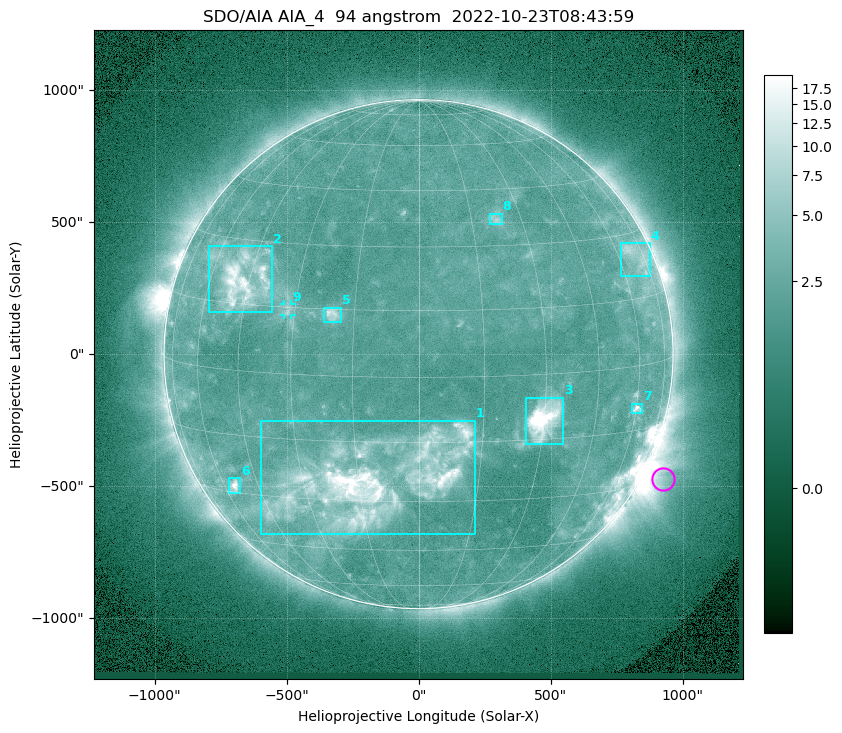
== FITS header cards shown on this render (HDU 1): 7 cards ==
TELESCOP= 'SDO/AIA '           / For AIA: SDO/AIA
INSTRUME= 'AIA_4   '           / For AIA: AIA_ATA1, AIA_ATA2, AIA_ATA3 or AIA_AT
WAVELNTH=                   94 / [angstrom] Wavelength
WAVEUNIT= 'angstrom'           / Wavelength unit: angstrom
DATE-OBS= '2022-10-23T08:43:59.121' / [ISO] Date when observation started; ISO 8
CTYPE1  = 'HPLN-TAN'           / CTYPE1: HPLN
CTYPE2  = 'HPLT-TAN'           / CTYPE2: HPLT

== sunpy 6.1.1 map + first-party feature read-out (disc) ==
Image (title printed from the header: SDO/AIA AIA_4  94 angstrom  2022-10-23T08:43:59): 1024 x 1024 px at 2.4 arcsec/px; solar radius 964 arcsec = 402 px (full disc in frame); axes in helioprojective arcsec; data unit not stated in the header (colour bar unlabelled)
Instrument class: DISC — disc imager (sunpy class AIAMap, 94 A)
Bright regions (active regions / flare kernels): reference = the median radial profile (limb darkening/brightening removed); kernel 9 px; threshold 5 sigma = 2.83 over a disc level ~2.16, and >= 1.15x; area >= 12 px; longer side >= 10 px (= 24 arcsec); searched inside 0.97 R_sun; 9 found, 9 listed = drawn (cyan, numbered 1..; 1 of them under ~33 arcsec drawn as corner ticks so the feature stays visible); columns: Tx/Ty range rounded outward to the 5 arcsec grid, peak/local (2 s.f.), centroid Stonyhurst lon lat
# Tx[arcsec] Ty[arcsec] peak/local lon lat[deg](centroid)
1 -595..215 -685..-250 12 -11 -25
2 -795..-555 155..410 8.2 -47 +21
3 405..550 -340..-165 15 +30 -10
4 765..875 295..420 3.6 +70 +24
5 -360..-295 120..175 4.9 -20 +14
6 -720..-675 -525..-470 7.2 -55 -28
7 805..850 -225..-185 4.9 +60 -10
8 265..315 490..535 3.2 +22 +37
9 -510..-480 145..190 2.8 -32 +14
Off-limb structures (1.02-1.3 R_sun): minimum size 162 px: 6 found; the strongest spans PA ~225..265 deg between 1.02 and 1.3 R_sun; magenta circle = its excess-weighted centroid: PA ~245 deg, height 1.08 R_sun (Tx ~925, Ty ~-470 arcsec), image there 3.6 x the reference